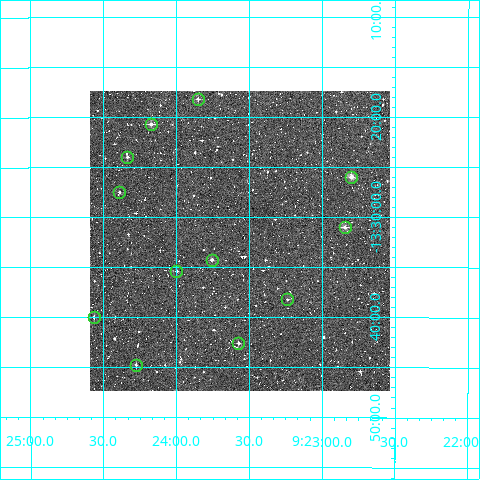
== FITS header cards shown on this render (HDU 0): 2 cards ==
NAXIS1  =                  300
NAXIS2  =                  300

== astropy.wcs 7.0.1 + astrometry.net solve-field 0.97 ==
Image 300 x 300 px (HDU 0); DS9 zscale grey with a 90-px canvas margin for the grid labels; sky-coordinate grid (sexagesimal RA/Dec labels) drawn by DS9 from the SOLVED WCS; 12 Tycho-2 reference stars matched to detected sources circled (green)
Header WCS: RA---TAN/DEC--TAN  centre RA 09:23:34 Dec -13:32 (140.89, -13.54 deg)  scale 6 arcsec/px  FOV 30.0' x 30.0'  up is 0 deg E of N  parity normal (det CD < 0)
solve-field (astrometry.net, Tycho-2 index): VERIFIED the header's WCS against the Tycho-2 star catalogue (verified at 2 index scales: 8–12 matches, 0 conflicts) and refined it, rather than solving blind
Solved WCS: RA---TAN-SIP/DEC--TAN-SIP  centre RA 09:23:34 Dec -13:32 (140.89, -13.54 deg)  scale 6 arcsec/px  FOV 30.0' x 30.0'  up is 0 deg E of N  parity normal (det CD < 0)
The solver's refit moves the header's centre by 1.3 arcsec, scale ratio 0.9994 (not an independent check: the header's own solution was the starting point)
Tycho-2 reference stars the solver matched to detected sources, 12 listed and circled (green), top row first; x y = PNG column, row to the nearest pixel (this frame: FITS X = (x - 90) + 1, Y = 300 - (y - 91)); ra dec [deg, ICRS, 3 dp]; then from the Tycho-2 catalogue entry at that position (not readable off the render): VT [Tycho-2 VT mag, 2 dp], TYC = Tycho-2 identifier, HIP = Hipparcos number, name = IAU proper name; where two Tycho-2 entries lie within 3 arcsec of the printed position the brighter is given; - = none
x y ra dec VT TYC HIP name
198 99 140.963 -13.303 11.57 5471-220-1 - -
151 124 141.043 -13.345 11.26 5471-269-1 - -
127 157 141.084 -13.400 11.47 5471-101-1 - -
351 177 140.700 -13.433 10.61 5471-724-1 - -
119 192 141.097 -13.458 12.36 5471-588-1 - -
345 227 140.711 -13.517 11.08 5471-478-1 - -
212 260 140.939 -13.571 11.21 5471-873-1 - -
176 271 140.999 -13.590 12.27 5471-1042-1 - -
287 299 140.809 -13.637 12.02 5471-630-1 - -
94 317 141.141 -13.667 11.74 5471-1438-1 - -
238 343 140.893 -13.710 11.89 5471-1055-1 - -
136 365 141.069 -13.746 11.73 5471-1040-1 - -